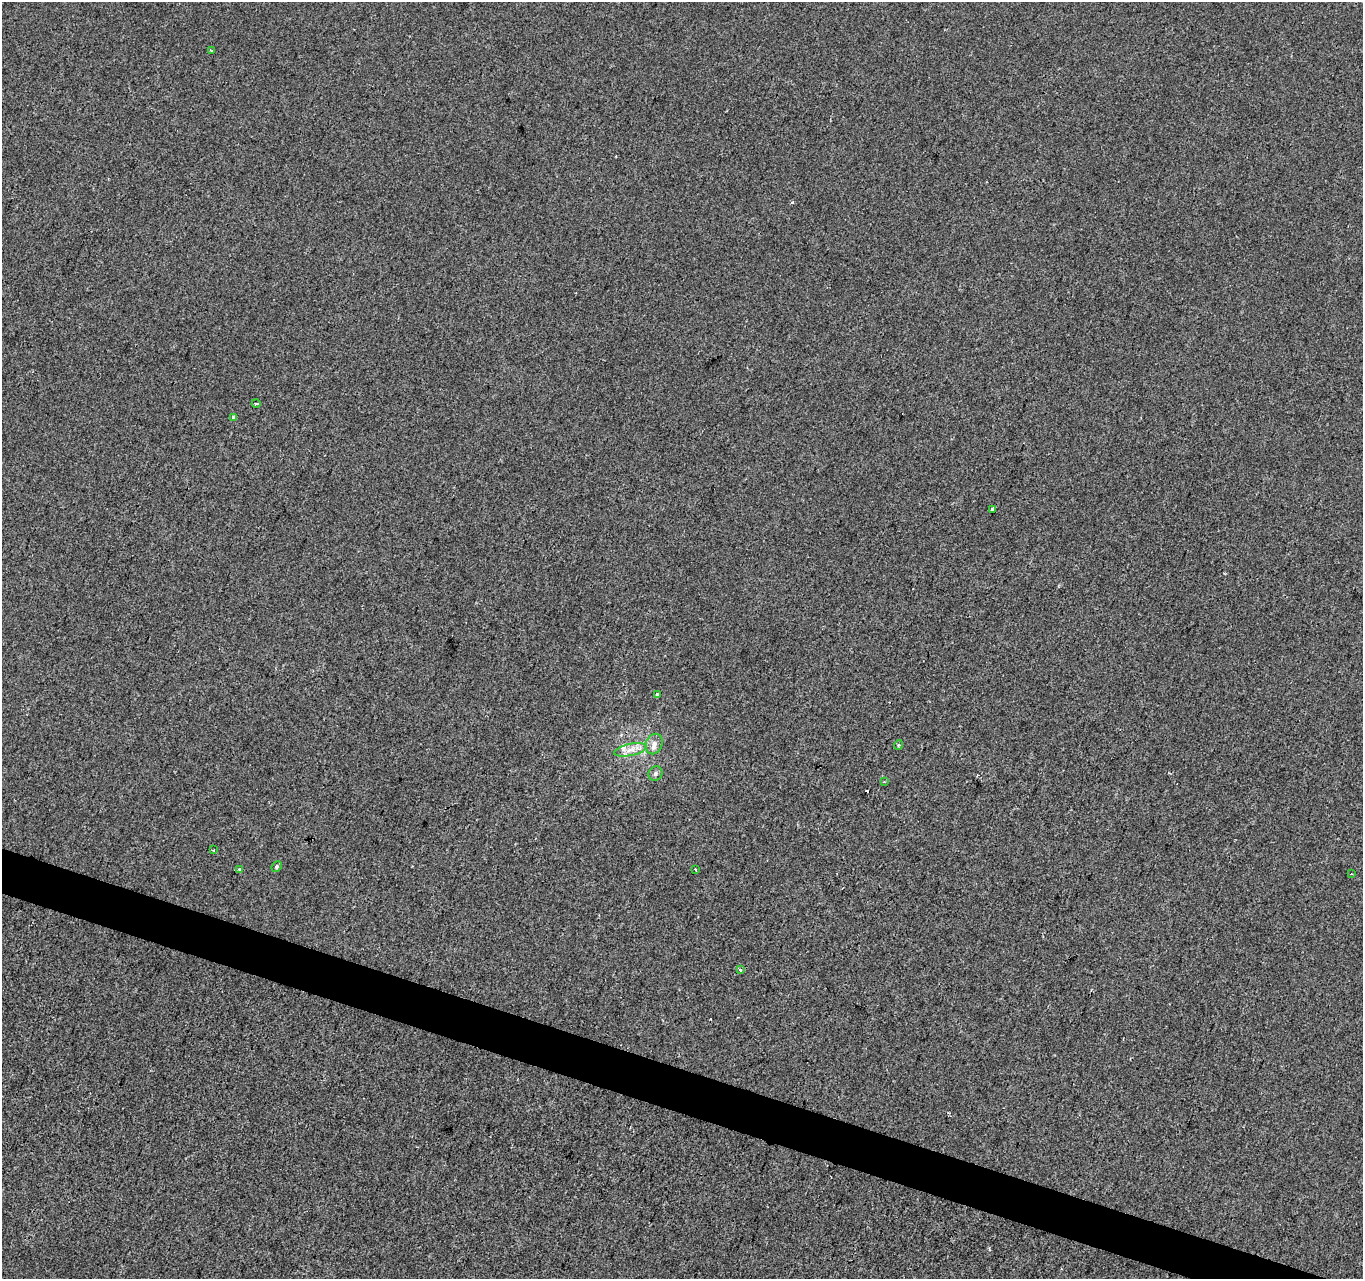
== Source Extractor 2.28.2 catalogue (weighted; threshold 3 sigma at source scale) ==
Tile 6 of 4 x 4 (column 2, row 2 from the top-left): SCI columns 1370-2730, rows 2833-4109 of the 5453 x 5600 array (HDU 1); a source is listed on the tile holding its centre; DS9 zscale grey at full resolution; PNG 1365 x 1281 px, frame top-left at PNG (2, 2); each listed source drawn as its Kron ellipse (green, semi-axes under 4 px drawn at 4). Shown black and unused: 3% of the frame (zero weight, under 2 of 3 exposures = <1% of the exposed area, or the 3 px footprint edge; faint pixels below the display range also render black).
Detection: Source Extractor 2.28.2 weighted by HDU 2 'WHT'; one run over the whole footprint, this tile lists its part. Background 3.38e-04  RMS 0.0042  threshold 0.0188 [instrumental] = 3 sigma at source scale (4.5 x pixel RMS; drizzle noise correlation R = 1.50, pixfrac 1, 0.0396/0.0396 arcsec/px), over >= 5 px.
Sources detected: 19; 2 cosmic-ray / hot-pixel residue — neither listed nor drawn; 1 inside a brighter listed object's ellipse — not listed separately; the other 16 listed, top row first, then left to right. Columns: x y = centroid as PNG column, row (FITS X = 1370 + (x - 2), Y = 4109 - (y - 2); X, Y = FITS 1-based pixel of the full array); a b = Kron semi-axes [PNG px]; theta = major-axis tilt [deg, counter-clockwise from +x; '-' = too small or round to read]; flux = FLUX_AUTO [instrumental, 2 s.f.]
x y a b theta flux
212 50 3 2 - 0.63
256 403 4 3 - 3.5
233 417 4 3 - 0.86
993 509 4 3 - 2.5
657 695 3 3 - 1.6
654 744 10 8 67 2.4
898 745 5 3 - 0.54
630 750 16 6 12 3.4
655 774 7 6 - 1.1
884 782 3 3 - 0.49
214 850 3 2 - 0.41
277 867 6 4 49 0.65
239 869 3 3 - 1.9
695 869 3 2 - 0.78
1351 874 3 3 - 0.46
740 970 4 3 - 0.74